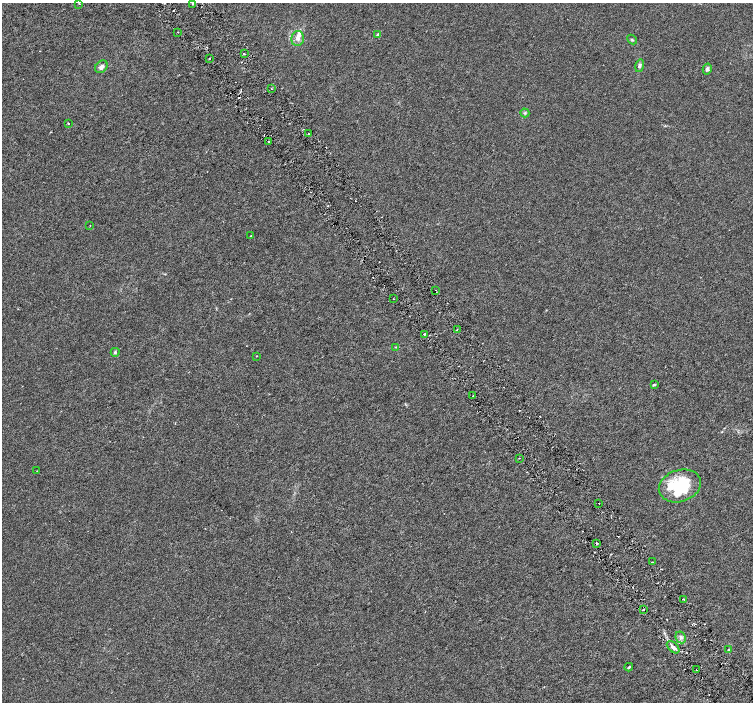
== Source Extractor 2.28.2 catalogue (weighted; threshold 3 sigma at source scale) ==
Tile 6 of 4 x 4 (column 2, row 2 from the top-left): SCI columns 1509-3010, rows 3003-4402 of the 6018 x 5941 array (HDU 1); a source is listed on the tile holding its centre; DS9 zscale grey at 2 x 2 block average (1 PNG px = mean of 2 x 2 image px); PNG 755 x 704 px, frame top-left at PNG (2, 3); each listed source drawn as its Kron ellipse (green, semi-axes under 4 px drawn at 4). Shown black and unused: <1% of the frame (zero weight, under 3 of 6 exposures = <1% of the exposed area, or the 3 px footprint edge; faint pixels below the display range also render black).
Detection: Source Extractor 2.28.2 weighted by HDU 2 'WHT'; one run over the whole footprint, this tile lists its part. Background 9.61e-04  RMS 0.0016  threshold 0.00663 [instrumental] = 3 sigma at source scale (4.09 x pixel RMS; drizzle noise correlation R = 1.36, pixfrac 0.8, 0.0396/0.0396 arcsec/px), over >= 5 px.
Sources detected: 48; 1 inside a brighter object's white glare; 3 cosmic-ray / hot-pixel residue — neither listed nor drawn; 4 inside a brighter listed object's ellipse — not listed separately; the other 40 listed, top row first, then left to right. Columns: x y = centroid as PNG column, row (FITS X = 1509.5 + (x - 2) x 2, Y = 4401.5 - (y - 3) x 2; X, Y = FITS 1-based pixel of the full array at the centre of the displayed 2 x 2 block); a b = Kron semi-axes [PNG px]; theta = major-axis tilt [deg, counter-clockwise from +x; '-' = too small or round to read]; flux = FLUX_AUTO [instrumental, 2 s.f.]
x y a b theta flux
79 4 2 2 - 0.22
192 4 2 2 - 0.59
178 32 2 2 - 0.19
378 34 3 2 - 0.57
298 38 7 6 - 1.6
632 40 5 2 - 0.34
244 53 2 2 - 0.68
209 59 3 2 - 0.24
640 66 6 4 76 0.91
101 67 7 5 47 1.4
707 69 5 4 - 0.86
272 89 2 2 - 0.25
525 113 4 3 - 0.51
68 123 2 2 - 0.4
308 134 2 2 - 0.19
269 141 2 2 - 1.6
90 226 2 2 - 0.11
251 236 2 2 - 0.14
436 290 2 2 - 0.22
393 299 2 2 - 0.15
457 330 2 2 - 0.39
424 334 2 2 - 0.37
396 347 3 2 - 0.26
115 352 4 4 - 0.5
257 356 2 2 - 0.16
654 385 4 3 - 0.37
473 395 2 2 - 0.31
519 458 2 2 - 0.16
37 471 2 2 - 0.14
680 486 21 16 18 20
599 503 2 2 - 0.32
597 544 2 2 - 0.54
652 562 2 2 - 0.27
683 599 2 2 - 0.81
643 610 2 2 - 0.27
681 637 6 5 - 1.1
673 647 7 4 -43 1.4
728 650 3 2 - 0.26
629 667 4 3 - 0.4
696 670 2 2 - 0.14
Overlapping masked pixels (flux is a lower limit): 1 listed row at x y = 597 544
Diffuse or blended objects may show on this block-average render without a row.